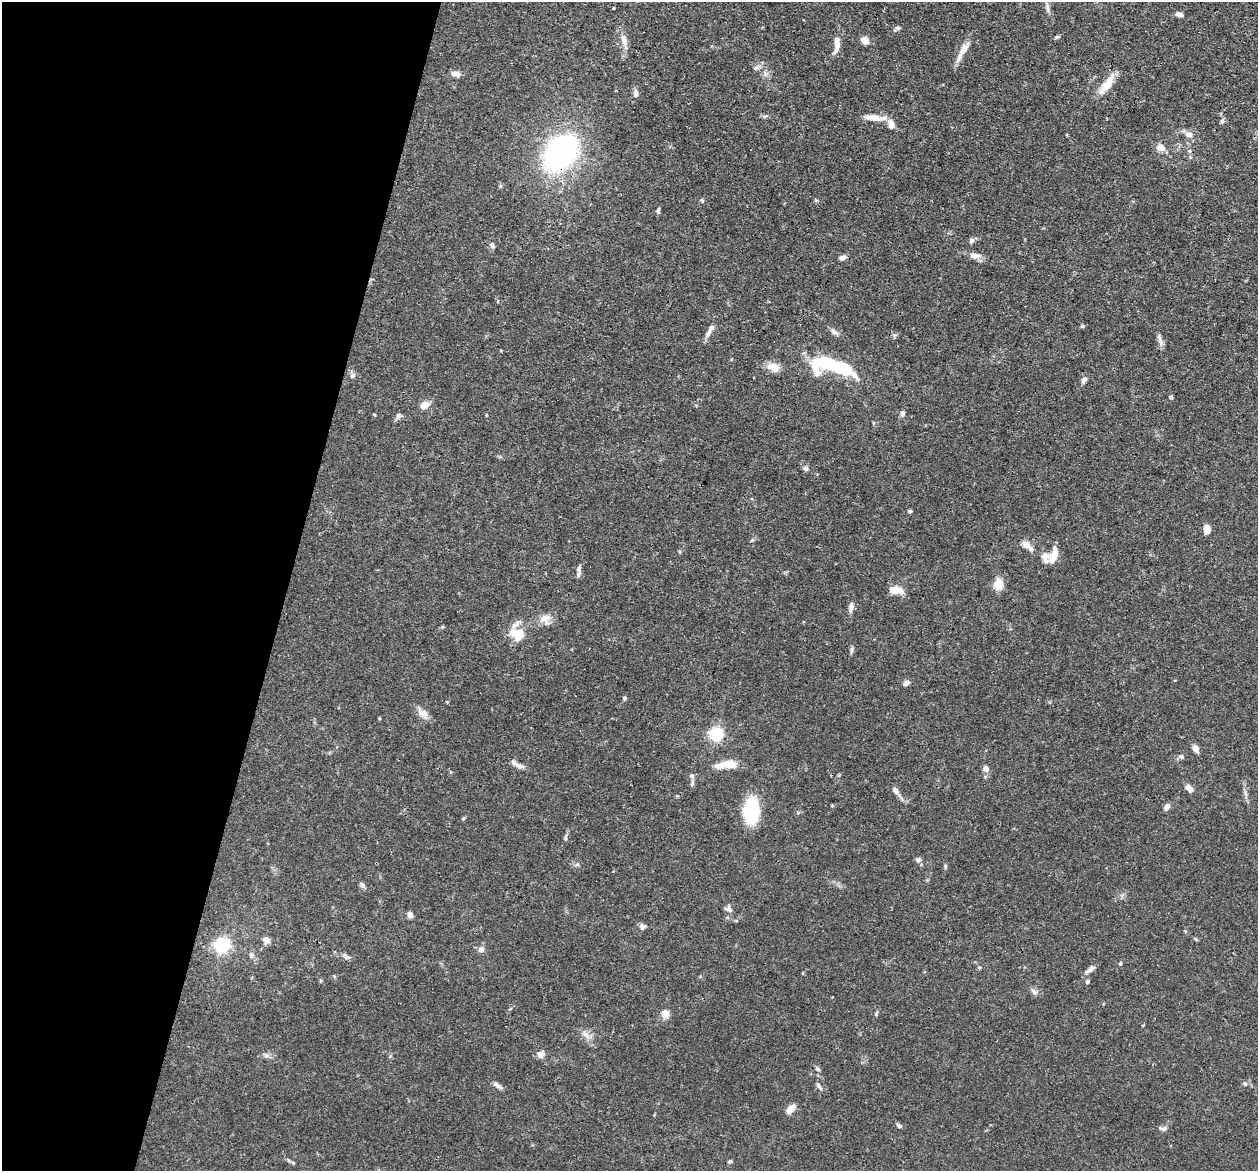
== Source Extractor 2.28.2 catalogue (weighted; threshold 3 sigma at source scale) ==
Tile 9 of 4 x 4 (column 1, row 3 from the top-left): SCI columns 36-1291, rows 1454-2622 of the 5095 x 5122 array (HDU 1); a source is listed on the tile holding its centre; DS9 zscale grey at full resolution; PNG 1260 x 1173 px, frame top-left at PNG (2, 2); no overlay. Shown black and unused: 23% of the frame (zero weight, under 3 of 4 exposures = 5% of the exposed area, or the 3 px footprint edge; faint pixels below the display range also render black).
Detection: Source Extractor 2.28.2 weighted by HDU 2 'WHT'; one run over the whole footprint, this tile lists its part. Background 0.0639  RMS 0.0032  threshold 0.0146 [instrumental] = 3 sigma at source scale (4.5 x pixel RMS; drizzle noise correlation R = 1.50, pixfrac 1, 0.05/0.05 arcsec/px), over >= 5 px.
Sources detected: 108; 4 inside a brighter object's white glare — not listed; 8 inside a brighter listed object's ellipse — not listed separately; the other 96 listed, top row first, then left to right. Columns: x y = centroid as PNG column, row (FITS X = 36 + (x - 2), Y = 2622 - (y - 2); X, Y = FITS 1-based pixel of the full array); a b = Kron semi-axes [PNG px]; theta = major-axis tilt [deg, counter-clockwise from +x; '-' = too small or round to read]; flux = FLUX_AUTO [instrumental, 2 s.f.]
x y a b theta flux
1179 14 7 5 -8 1.4
897 28 8 5 28 0.78
1057 37 6 4 20 0.5
624 40 16 7 -72 2.2
865 40 7 6 - 3.3
837 45 20 7 68 2.6
964 49 17 9 57 3.4
756 68 12 5 36 1.1
456 74 13 7 -7 1.6
1107 85 29 9 54 5.3
636 94 9 6 -87 1.4
871 117 23 9 0 3.6
1222 121 7 5 67 0.71
891 124 11 8 -76 2.7
1189 134 12 8 -9 1.9
1161 147 12 9 -7 2.2
1190 151 6 5 - 0.58
560 153 30 20 52 85
702 200 5 4 - 0.4
658 211 7 5 88 0.63
972 240 7 6 - 0.99
492 245 8 5 -53 0.85
975 256 14 8 -3 2.1
843 257 8 5 29 1.3
1082 326 6 5 - 0.49
711 328 14 6 59 1.8
834 332 11 6 -27 1.3
1159 338 12 5 -76 1.3
828 363 26 12 -20 20
773 367 17 10 -17 3.4
854 375 18 8 -42 2.9
352 376 7 7 - 1
1084 380 8 6 56 1.2
1171 397 4 4 - 0.74
424 405 11 8 24 2.7
902 413 8 6 90 1
374 414 5 3 - 0.29
486 415 5 3 - 0.24
398 416 9 6 71 0.96
805 468 7 6 - 0.85
910 511 4 4 - 0.55
1207 529 8 5 -84 4.1
1026 544 9 7 -35 2.5
1052 558 20 8 79 3.7
579 569 11 6 78 1.2
999 584 11 9 90 4.8
895 590 15 7 -3 4.7
851 607 14 6 80 1.7
545 618 14 12 1 3.2
515 633 14 12 -50 4.5
852 650 9 4 80 0.72
906 683 8 6 27 1.1
625 698 5 5 - 0.53
423 713 16 9 -33 2.6
716 734 6 6 - 71
1195 748 8 5 -62 2.1
1181 757 7 6 - 0.84
726 764 25 9 8 5.7
520 766 10 5 -23 1.3
986 768 8 7 - 1.4
692 776 8 6 -71 1
1189 788 12 7 -44 1.7
895 790 10 7 -56 1.3
832 806 4 4 - 0.33
1167 807 8 5 54 1.6
751 811 20 12 86 24
565 838 7 4 77 0.59
918 860 7 7 - 0.94
945 866 6 5 - 0.53
362 885 9 5 -59 0.83
728 909 10 8 -40 1.2
410 915 6 5 - 1.4
642 926 7 7 - 1.1
1196 939 8 3 -45 0.36
266 940 7 6 - 2.3
222 945 6 6 - 84
481 949 8 8 - 1.3
251 955 8 6 -78 1.1
347 957 12 5 -34 1
1120 964 5 4 - 0.44
1090 969 15 5 38 1.4
1087 982 6 5 - 0.59
1034 992 10 5 -38 1.1
665 1014 11 9 88 2.5
876 1014 7 4 64 0.54
586 1035 15 5 -48 1.7
541 1054 8 7 - 2
266 1055 9 7 -22 1.1
817 1069 7 5 -41 0.62
1245 1084 7 5 -73 0.64
497 1085 14 5 -32 1.2
819 1086 13 5 -54 0.86
790 1109 12 6 47 2.8
899 1126 8 5 -37 0.71
1164 1128 8 7 - 1.1
730 1161 6 4 13 0.48
Overlapping masked pixels (flux is a lower limit): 1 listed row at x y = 560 153